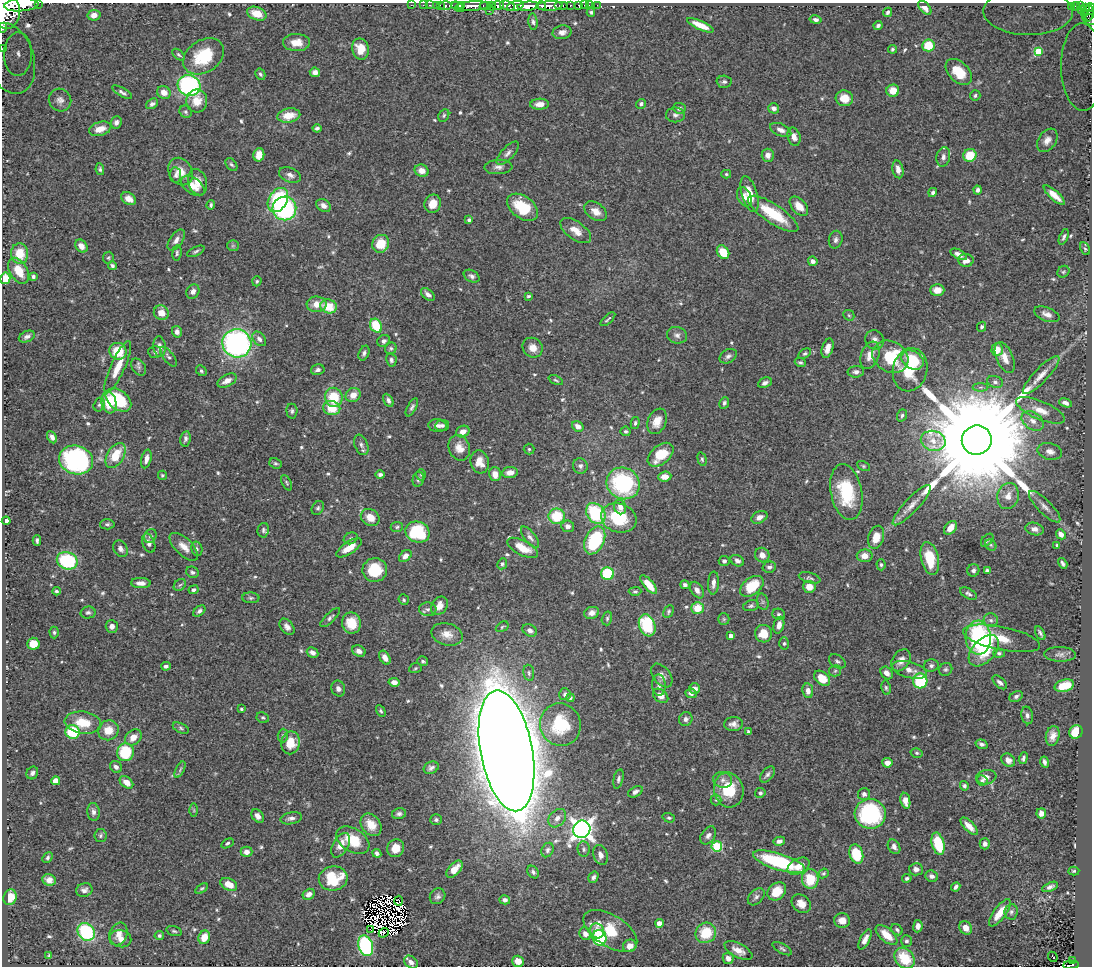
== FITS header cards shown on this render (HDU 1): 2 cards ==
NAXIS1  =                 1090
NAXIS2  =                  964

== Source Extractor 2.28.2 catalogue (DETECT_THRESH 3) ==
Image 1090 x 964 px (HDU 1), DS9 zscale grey, 1 PNG px = 1 image px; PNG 1094 x 968 px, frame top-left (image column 1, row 964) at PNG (2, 3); each listed source drawn as its Kron ellipse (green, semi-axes under 4 px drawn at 4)
Background 0.489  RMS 0.015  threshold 0.0456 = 3 sigma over >= 5 px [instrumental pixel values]
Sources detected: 617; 13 with non-positive FLUX_AUTO (blend fragments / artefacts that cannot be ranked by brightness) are neither listed nor drawn; of the other 604, the 500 brightest by FLUX_AUTO listed and drawn (104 fainter detections omitted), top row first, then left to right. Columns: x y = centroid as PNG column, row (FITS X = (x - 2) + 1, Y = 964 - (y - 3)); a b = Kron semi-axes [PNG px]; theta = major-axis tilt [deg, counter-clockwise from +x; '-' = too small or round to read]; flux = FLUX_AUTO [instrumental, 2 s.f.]
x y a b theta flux
38 3 2 2 - 24
21 5 17 6 4 2000
411 5 2 2 - 8
423 5 2 2 - 8.9
430 5 3 2 - 16
436 5 2 2 - 13
440 5 3 2 - 20
498 5 6 3 1 340
561 5 7 3 0 190
570 5 3 3 - 93
584 5 2 2 - 6.1
589 5 2 2 - 7.2
597 5 2 2 - 3.3
446 6 6 3 0 69
461 6 3 3 - 370
473 6 17 4 4 1200
485 6 5 4 - 110
491 6 4 3 - 130
508 6 8 5 -16 360
515 6 8 4 17 390
528 6 11 4 5 1400
541 6 5 3 - 290
550 6 13 5 2 1000
579 6 4 3 - 35
1076 6 4 3 - 80
1081 6 3 2 - 30
458 7 7 4 -31 690
1072 7 3 3 - 48
1086 7 2 2 - 15
1090 7 4 2 - 130
925 8 8 5 -47 5.8
1082 9 3 2 - 27
6 11 17 14 -86 4000
489 11 2 2 - 11
591 12 4 3 - 1.9
888 12 4 4 - 2.3
1028 12 45 23 -1 130
1089 13 8 4 84 110
257 14 10 6 -19 12
1084 14 3 3 - 14
94 15 6 5 - 6.3
1089 19 7 5 -32 81
816 20 6 4 -12 3.4
533 22 8 4 -84 2.6
700 25 14 4 -24 14
878 26 4 3 - 2.7
3 28 5 3 - 150
562 32 9 7 10 5.8
296 43 13 8 -1 13
928 45 6 6 - 27
2 49 3 2 - 7.7
360 49 10 8 -77 19
892 49 4 4 - 1.8
1038 51 4 4 - 18
18 54 22 14 89 26
179 55 7 4 -41 2.1
203 56 22 16 34 43
10 58 36 24 -72 46
1083 67 44 21 -89 110
315 72 5 4 - 4
959 72 15 10 -46 27
260 74 6 4 -59 2
724 82 7 6 - 3
189 86 11 10 - 200
893 91 6 6 - 13
122 92 11 4 -30 2.9
164 92 7 6 - 8.6
975 96 5 5 - 1.8
844 98 9 8 - 15
60 100 11 11 - 6.6
197 101 11 10 - 14
152 104 6 4 35 3.3
540 104 9 5 3 8
641 104 5 4 - 2.4
679 108 6 5 - 3
774 108 5 5 - 4.9
186 112 6 5 - 2.1
289 115 11 7 9 16
444 115 6 5 - 1.9
675 115 9 7 -1 4
116 122 6 5 - 3.9
317 128 4 3 - 2.5
100 129 11 7 16 12
781 130 11 6 -23 5.8
794 137 9 6 -74 6.6
1047 140 13 8 55 7.3
508 153 15 6 47 4.8
259 155 7 5 76 14
768 155 6 6 - 4.7
970 155 7 6 - 28
943 157 10 6 79 4.2
231 165 7 5 -48 2.1
498 167 14 7 3 5.4
100 169 6 4 -79 1.9
898 169 9 5 -77 6.2
421 171 7 6 - 8.1
180 172 14 11 -58 13
726 174 5 4 - 1.5
176 175 8 5 -82 2.9
290 175 11 7 -23 5.2
198 182 13 9 -74 11
193 186 13 8 -37 11
978 190 4 4 - 2.8
933 192 5 4 - 2.7
750 194 19 7 -74 19
1054 195 13 4 -43 10
744 197 10 6 -63 5.8
129 199 8 5 -32 8
278 200 13 9 59 87
433 204 9 8 - 12
211 205 4 3 - 2
323 206 8 6 -33 5
799 206 11 7 -48 11
523 207 17 11 -37 41
284 208 12 11 - 120
596 211 12 8 -36 9.1
773 214 29 9 -33 44
469 220 4 3 - 2.3
576 231 18 9 -35 12
1064 237 8 3 68 2.2
176 240 12 6 56 5.5
836 240 9 6 77 3.5
381 244 9 8 - 22
81 246 7 5 -51 8
233 246 6 5 - 1.6
1085 249 6 4 -61 1.7
196 251 9 4 26 2.3
723 252 7 5 -54 21
177 253 8 4 84 2.1
20 254 10 8 -84 22
959 254 9 4 -25 5.2
108 258 6 5 - 1.6
966 260 7 6 - 7.8
813 261 5 4 - 3.7
112 266 4 4 - 2.7
19 271 14 8 -59 19
1063 272 6 5 - 1.6
33 276 4 4 - 2.1
472 276 8 5 -29 3.6
5 278 6 5 - 29
257 281 5 4 - 1.6
937 290 7 6 - 12
193 292 7 6 - 5.3
428 294 8 5 -40 3.8
528 296 4 3 - 1.6
317 304 10 8 2 11
329 306 8 7 - 23
161 313 8 7 - 10
1047 314 13 7 -21 6.6
849 315 6 5 - 1.6
608 319 9 2 42 1.6
376 326 7 5 -62 42
982 327 5 4 - 2.1
177 332 6 5 - 4.5
677 335 10 8 -15 4.5
27 337 8 5 24 3.7
259 339 8 5 -50 4.2
874 340 10 9 - 5.6
384 341 7 5 34 3.5
237 343 14 14 - 270
160 347 10 6 -84 6
391 348 6 5 - 2.1
533 348 10 9 - 8.1
828 348 10 5 72 7.8
997 350 6 5 - 13
118 351 9 8 - 30
155 352 7 6 - 2.5
364 353 7 5 66 2.8
805 354 7 4 30 2
870 355 14 9 69 11
728 356 9 6 29 3.5
168 357 12 5 -52 2.9
890 357 19 15 -29 55
1005 358 16 8 -66 9.9
391 360 7 5 -77 2.8
912 360 12 9 -30 43
800 362 6 4 -26 1.9
118 367 28 7 66 18
139 367 9 6 -53 3
318 370 7 5 14 3
910 370 22 17 77 33
201 371 6 4 -45 1.9
856 372 8 5 3 3.8
1041 375 25 7 46 12
556 380 7 4 -25 1.6
227 381 10 6 25 7
995 382 8 6 -18 3.3
765 383 7 5 25 3.6
981 387 8 4 0 1.9
353 395 8 7 - 11
334 397 9 8 - 33
118 400 14 9 -39 59
388 400 7 4 -63 3
109 402 11 7 -80 25
724 403 6 4 65 2.5
1065 403 6 4 -20 4.2
99 405 7 5 73 2.5
412 407 10 4 61 2.9
332 408 8 7 - 24
1040 410 26 9 -23 14
292 411 7 5 -85 2.7
902 415 6 4 71 2.3
657 421 13 9 68 13
1033 421 12 8 -36 7.6
635 423 6 4 75 2
442 425 7 5 8 2.8
437 426 9 6 -4 3.9
578 426 6 5 - 6.3
625 431 5 5 - 1.9
463 432 7 5 26 7.1
52 437 6 4 -62 4.2
185 439 8 5 79 3.2
977 440 15 14 - 51000
933 441 12 10 -14 12
361 445 10 6 -68 3.7
459 448 13 10 -69 9.9
529 449 5 5 - 1.7
1050 451 12 8 -14 6.6
116 455 14 8 59 26
661 455 15 9 40 31
146 459 9 5 76 6
702 459 7 4 -75 1.8
76 460 17 14 -15 190
480 462 11 9 -75 11
276 463 6 5 - 1.9
580 466 7 7 - 3.6
863 466 7 4 -27 1.6
510 472 8 5 7 7.5
495 474 7 6 - 7.9
162 475 4 4 - 1.6
380 475 4 4 - 3
421 475 5 5 - 1.6
665 477 7 5 6 8.8
418 479 7 5 77 2.8
287 483 8 4 -62 1.7
623 483 17 15 -28 120
846 492 28 15 -79 60
1008 496 13 10 77 11
912 505 27 7 47 11
620 507 7 6 - 6.2
1045 507 21 6 -45 7.1
318 508 7 5 61 2.3
596 513 11 8 -52 74
557 516 8 7 - 34
370 517 10 8 -33 12
759 517 8 5 26 5.7
619 518 18 14 -18 48
6 521 4 4 - 4.7
107 524 7 5 2 2.1
568 526 6 6 - 4.5
397 527 6 5 - 1.8
950 528 8 5 50 13
1034 529 9 6 -15 5.1
263 530 7 5 80 2.3
418 532 12 10 -23 64
1061 534 5 4 - 6.3
150 536 7 6 - 2.3
530 537 13 5 -52 4.2
876 537 12 7 73 14
351 538 7 5 30 2.2
37 540 5 3 - 2.2
595 540 15 9 64 80
987 540 8 4 47 2.4
149 543 10 6 -69 4.3
991 545 6 5 - 1.8
1057 545 3 3 - 2.2
184 547 18 8 -44 10
349 548 15 6 34 15
522 548 17 7 -27 18
120 549 9 6 -62 4.4
197 549 7 5 -75 1.9
762 555 7 7 - 6.8
405 556 7 5 42 5.6
865 556 8 6 2 7.4
930 559 17 8 -77 32
67 561 10 8 -22 77
724 561 5 5 - 2.9
737 561 7 5 -30 4.6
1063 563 6 3 -59 2.5
502 564 6 5 - 2
881 565 5 4 - 1.8
769 567 7 5 16 3.2
375 570 12 12 - 35
973 570 6 6 - 2.7
987 571 4 3 - 3.1
192 572 6 5 - 2.5
607 574 6 6 - 64
810 578 11 5 -16 2.4
141 583 10 5 -2 6.1
713 583 11 5 86 5.5
180 585 7 5 42 1.9
649 585 11 5 -50 16
685 585 5 4 - 2.7
752 586 13 8 38 34
809 587 6 6 - 9.8
193 590 5 4 - 2.5
697 590 9 6 -56 5.6
56 591 4 3 - 1.9
635 591 6 4 0 1.7
968 594 9 5 -29 2.8
251 598 8 5 -2 2.4
404 600 5 5 - 1.6
763 602 8 5 -74 2.5
439 606 10 7 55 11
751 606 8 5 15 2.4
697 608 6 6 - 19
428 609 8 7 - 3.6
199 611 7 4 38 3
668 612 7 5 61 1.8
88 613 7 6 - 2.6
592 613 7 6 - 5.1
779 614 6 5 - 2.1
330 618 13 4 44 3
607 618 7 5 76 1.9
724 619 6 5 - 1.7
991 620 7 7 - 3.2
351 623 11 9 -80 20
647 625 11 8 -70 61
779 625 8 5 75 6.3
112 626 6 6 - 5
287 627 9 6 -50 5.2
502 627 7 4 32 1.6
530 630 8 5 -30 4.3
54 632 6 4 -88 1.8
1040 633 7 3 -61 2.5
447 634 16 11 -16 11
763 634 9 8 - 20
731 636 4 4 - 7.9
978 638 17 12 -86 130
1002 638 39 11 -11 22
784 643 6 5 - 1.7
33 644 6 6 - 18
359 651 7 5 -26 4.9
984 651 19 11 47 34
313 653 6 4 -29 4.8
999 653 6 4 -3 2
1060 654 16 7 -2 4.8
385 658 7 5 -58 7.1
901 660 12 8 56 7.7
423 661 5 4 - 1.8
837 661 9 6 -32 2.7
166 666 5 4 - 3
931 666 7 6 - 3.2
415 668 6 5 - 1.6
946 669 7 6 - 2.4
909 670 18 8 -15 9.6
835 671 6 5 - 2
529 673 8 5 -81 2.5
887 673 7 5 -49 6
662 676 13 8 -52 5.5
822 678 9 6 -40 20
920 681 7 7 - 57
394 682 5 4 - 5.6
1000 682 9 5 -42 3.4
659 685 10 7 -87 4.3
1064 686 10 6 15 26
695 688 5 5 - 5
886 688 7 4 -82 1.9
338 689 8 7 - 4.4
808 691 7 5 -80 6.1
691 693 6 4 -7 4.1
565 694 6 5 - 3
661 696 8 6 -38 7.2
1016 696 7 5 27 2.4
570 698 4 4 - 2.2
241 709 3 3 - 1.9
381 711 6 4 -60 1.8
1027 715 9 6 -79 3.4
263 718 6 5 - 2.1
686 719 7 6 - 3.5
83 723 18 11 -7 24
734 724 9 7 3 5.5
560 725 21 20 - 50
181 728 9 5 -26 2.2
108 730 10 10 - 14
72 732 7 7 - 44
748 732 4 3 - 2
1076 732 7 6 - 26
283 736 7 5 86 2.2
1053 736 10 6 77 7
133 737 9 7 40 11
290 743 11 9 79 20
982 744 6 4 -19 3.1
506 751 61 26 -79 7000
125 752 9 8 - 50
917 753 6 4 -15 1.8
1023 758 6 4 69 2.6
1008 760 7 6 - 5.5
1045 762 6 4 -75 3.1
887 763 5 4 - 7.3
116 767 6 5 - 3.8
431 768 8 6 24 3.4
180 770 9 4 64 1.9
32 773 6 5 - 3
767 774 9 5 50 3.1
986 777 10 7 10 5.6
618 779 10 5 77 2.7
723 780 9 7 -15 4.2
982 780 6 5 - 2
56 781 4 4 - 15
126 782 7 5 -41 9.4
964 786 5 4 - 2.1
729 790 17 14 -77 37
635 792 8 5 29 3.9
760 793 5 5 - 2.1
864 794 6 6 - 3.6
716 800 5 5 - 1.6
905 801 8 5 -78 8.3
194 810 6 4 -89 1.6
93 812 9 6 -83 4.4
1041 813 5 4 - 5.9
399 814 7 5 12 3
870 814 15 15 - 130
258 816 7 5 -52 5.8
291 818 11 6 11 4.1
557 818 10 7 48 6.9
669 818 6 4 -17 1.9
436 820 6 5 - 2.3
371 825 12 9 -53 15
969 826 11 5 -45 8.4
582 829 9 8 - 750
708 835 10 6 54 4.2
100 836 6 6 - 2.3
353 840 18 11 -31 28
779 841 6 4 12 4.4
227 843 6 4 31 1.9
938 844 11 6 -76 41
985 844 5 5 - 3.5
341 845 13 7 60 10
717 846 5 5 - 78
894 847 7 5 -58 4.6
396 848 9 8 - 13
584 849 8 6 -82 2.5
548 850 7 6 - 3.2
246 852 6 5 - 6.1
377 853 5 4 - 2.7
856 854 10 6 -71 35
600 855 10 7 -71 5.1
48 858 6 4 49 2.1
779 862 27 8 -18 98
798 866 12 7 30 12
454 869 10 5 48 14
916 869 7 6 - 4.5
1074 871 6 4 4 1.6
533 872 7 5 -50 2.7
824 873 5 4 - 1.7
932 876 6 5 - 4.1
593 877 6 4 58 2.9
907 878 5 4 - 1.9
333 879 14 12 8 46
810 879 10 8 -88 30
49 880 7 5 -21 5.3
229 884 9 5 -27 12
956 887 5 3 - 2.7
1050 887 8 4 23 3.9
202 888 7 4 35 1.8
84 890 8 6 20 4.5
777 891 10 8 41 18
309 894 6 5 - 5.4
438 896 8 7 - 3.6
10 897 8 6 71 14
756 897 10 6 46 3.5
505 900 5 4 - 3.5
399 901 5 3 - 4.2
801 904 11 8 -42 9.1
1011 912 8 6 83 3.2
1000 913 16 6 54 17
842 920 8 7 - 8.8
659 923 4 4 - 11
918 926 6 4 83 4.9
966 928 7 6 - 9.9
370 929 3 2 - 2.6
897 930 6 5 - 2.2
174 931 8 4 -15 1.9
597 931 7 7 - 9.7
610 931 30 15 -32 39
86 932 9 8 - 84
384 933 5 2 - 1.6
706 933 10 10 - 35
118 934 12 9 69 8.3
585 934 6 5 - 7
159 935 5 4 - 2.1
887 935 13 6 -42 18
204 937 7 5 66 16
600 938 8 7 - 83
121 939 11 8 -14 8.2
865 939 11 5 64 6.9
906 941 6 5 - 2.7
366 946 11 7 -71 120
630 946 7 6 - 8.1
782 949 11 4 -29 2.3
738 950 15 7 -27 9.4
49 956 3 3 - 1.5
1053 957 5 2 - 2.9
728 958 5 5 - 5.9
905 958 11 9 -50 37
1072 960 4 3 - 18
518 961 6 5 - 10
411 962 7 5 -43 5.9
1071 965 8 3 3 97
At the frame edge (FLAGS 8, measured only in part): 12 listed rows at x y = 38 3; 21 5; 1090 7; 6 11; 1028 12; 1089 19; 3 28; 2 49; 10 58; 1083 67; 5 278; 1071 965
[104 fainter detections neither listed nor drawn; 13 non-positive-flux detections neither listed nor drawn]